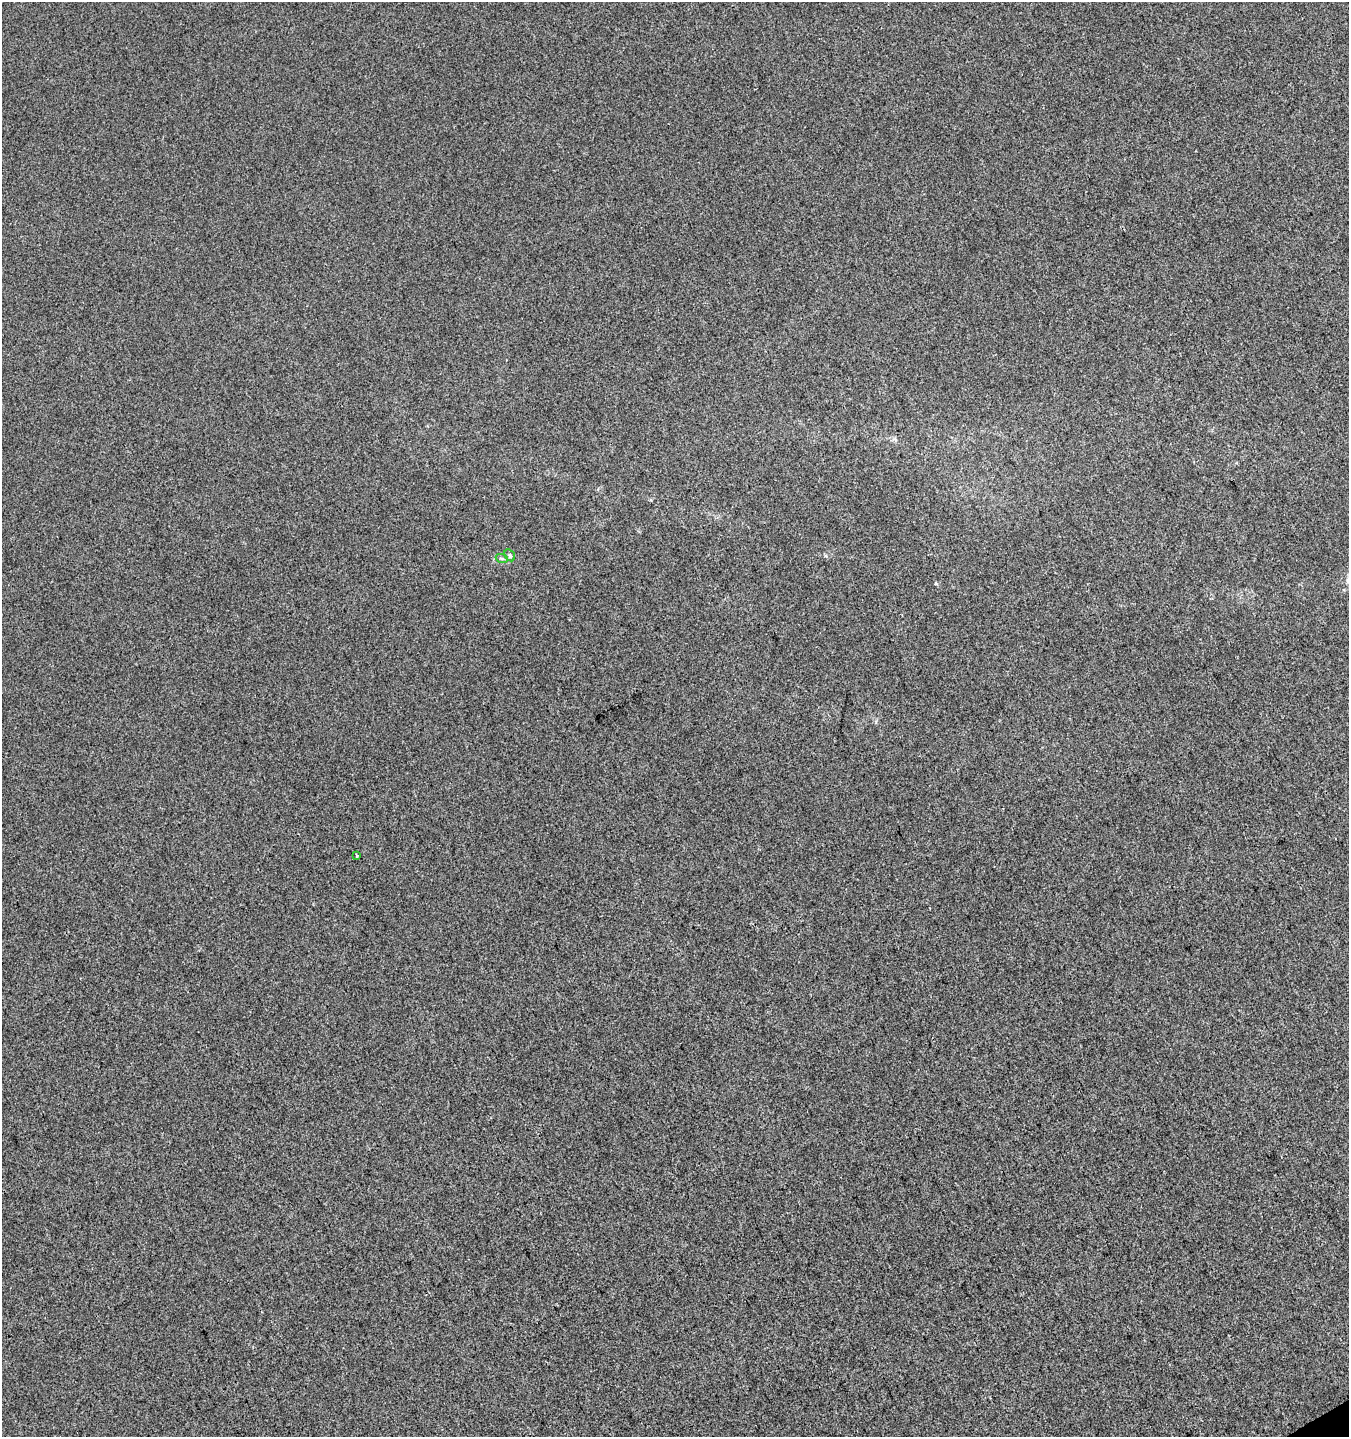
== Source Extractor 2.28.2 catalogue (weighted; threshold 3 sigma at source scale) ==
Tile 6 of 4 x 4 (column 2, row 2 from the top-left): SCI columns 1481-2827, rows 2928-4362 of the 5715 x 5850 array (HDU 1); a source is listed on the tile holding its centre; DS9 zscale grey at full resolution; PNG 1351 x 1439 px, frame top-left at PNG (2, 2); each listed source drawn as its Kron ellipse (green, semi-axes under 4 px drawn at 4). Shown black and unused: <1% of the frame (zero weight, under 3 of 4 exposures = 5% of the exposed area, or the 3 px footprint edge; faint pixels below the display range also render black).
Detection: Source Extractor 2.28.2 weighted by HDU 2 'WHT'; one run over the whole footprint, this tile lists its part. Background -8.61e-04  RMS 0.0047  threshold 0.0211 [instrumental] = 3 sigma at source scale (4.5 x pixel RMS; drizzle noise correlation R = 1.50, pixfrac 1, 0.0396/0.0396 arcsec/px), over >= 5 px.
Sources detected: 3; all 3 listed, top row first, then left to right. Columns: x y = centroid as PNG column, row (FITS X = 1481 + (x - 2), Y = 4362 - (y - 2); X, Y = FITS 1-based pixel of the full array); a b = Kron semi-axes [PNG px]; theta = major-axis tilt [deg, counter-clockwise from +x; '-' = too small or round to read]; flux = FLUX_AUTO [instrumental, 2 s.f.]
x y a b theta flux
510 555 6 4 -60 0.71
502 559 6 4 -20 0.75
357 856 3 2 - 0.59